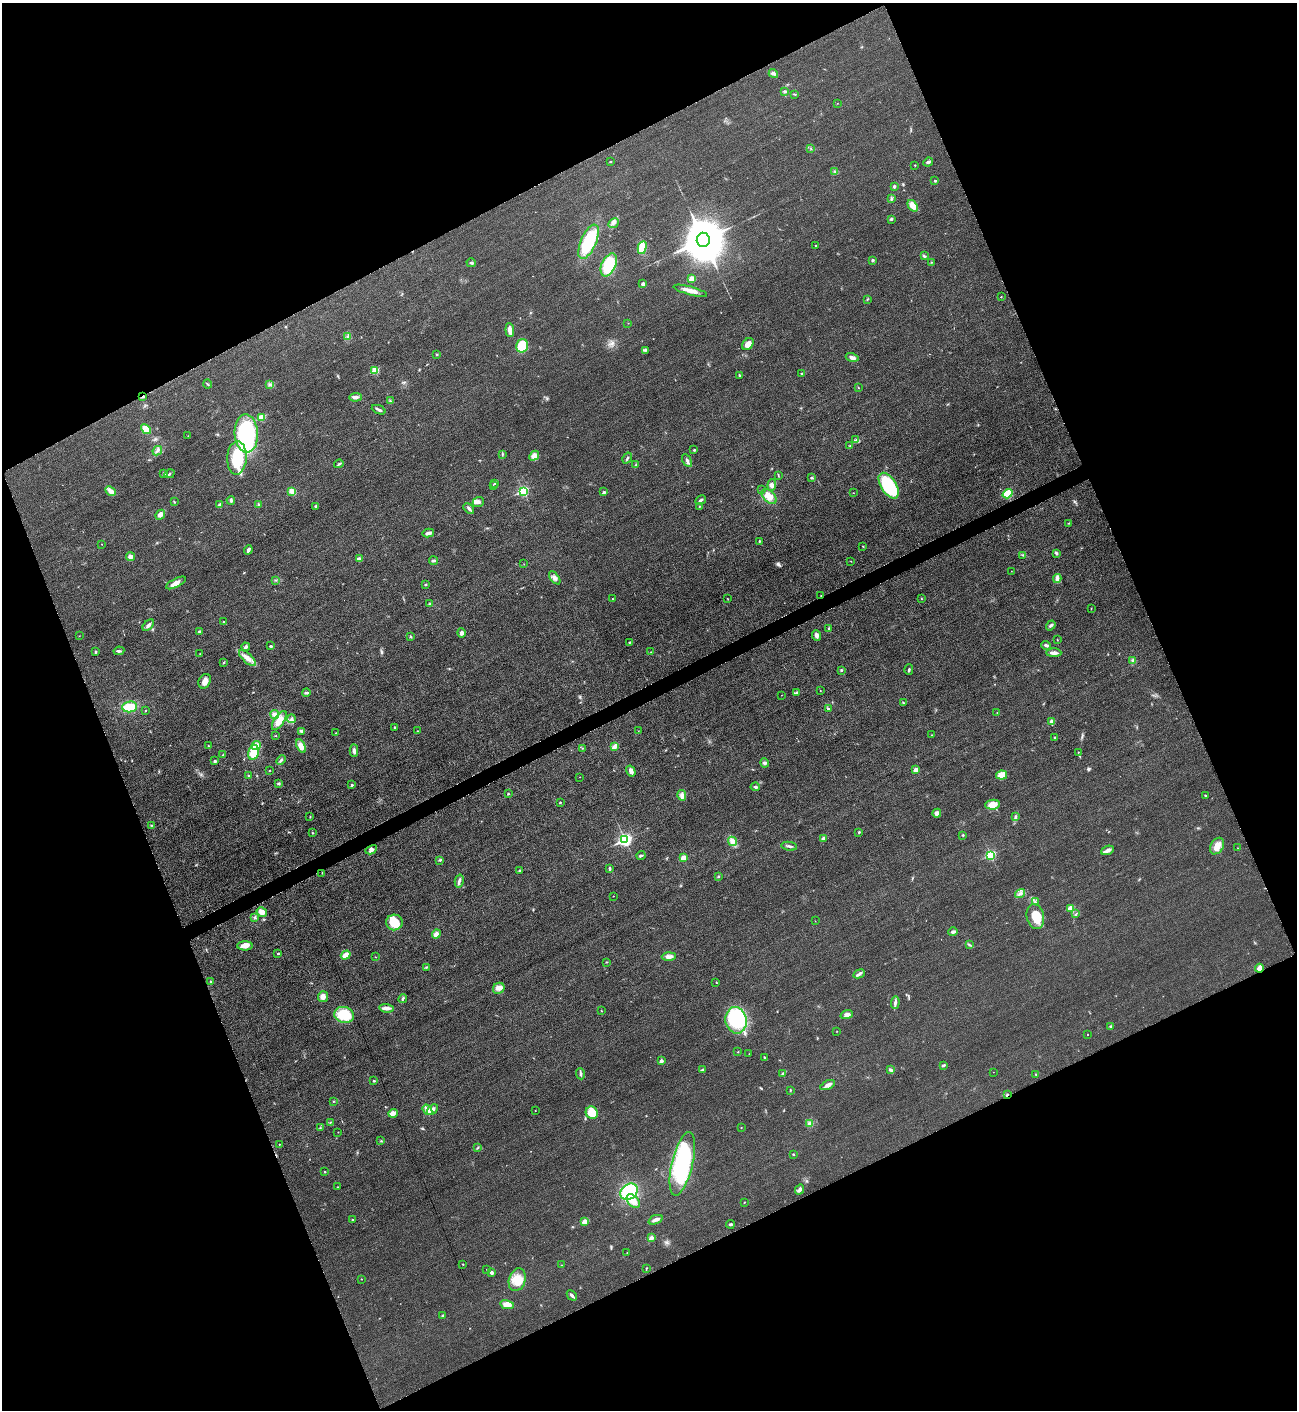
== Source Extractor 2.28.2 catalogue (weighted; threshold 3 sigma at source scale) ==
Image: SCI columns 298-5475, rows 12-5641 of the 5640 x 5651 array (HDU 1 of 3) = the unmasked area's bounding box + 8 px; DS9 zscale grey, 4 x 4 block average (1 PNG px = mean of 4 x 4 image px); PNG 1299 x 1412 px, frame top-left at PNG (2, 3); each listed source drawn as its Kron ellipse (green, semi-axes under 4 px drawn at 4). Shown black and unused: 44% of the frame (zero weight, under 3 of 5 exposures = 1% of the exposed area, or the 3 px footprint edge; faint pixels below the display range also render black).
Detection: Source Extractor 2.28.2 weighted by HDU 2 'WHT'. Background 0.0189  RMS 0.005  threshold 0.0227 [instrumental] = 3 sigma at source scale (4.5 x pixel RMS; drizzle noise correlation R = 1.50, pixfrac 1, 0.05/0.05 arcsec/px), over >= 5 px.
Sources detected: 312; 1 inside a brighter object's white glare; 1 cosmic-ray / hot-pixel residue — neither listed nor drawn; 3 coinciding with a brighter row at this scale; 9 inside a brighter listed object's ellipse — not listed separately; the other 298 listed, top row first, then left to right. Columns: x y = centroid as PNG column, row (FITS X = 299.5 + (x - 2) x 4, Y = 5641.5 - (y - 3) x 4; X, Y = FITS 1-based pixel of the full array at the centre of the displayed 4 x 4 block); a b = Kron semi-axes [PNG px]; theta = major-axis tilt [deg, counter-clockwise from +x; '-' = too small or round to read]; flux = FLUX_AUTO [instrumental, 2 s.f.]
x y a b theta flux
773 73 5 3 - 7
785 91 3 2 - 3.7
794 94 4 2 - 2.4
837 103 2 2 - 0.71
811 148 2 2 - 1.4
610 162 2 2 - 1.8
928 162 5 2 - 7.6
915 165 2 2 - 2.7
835 172 3 2 - 3.2
935 181 2 2 - 8.1
894 186 2 2 - 13
891 198 3 2 - 3.6
913 206 6 4 -53 27
891 219 3 2 - 2.6
614 223 5 2 - 6.3
703 240 7 6 - 17000
588 242 18 7 66 140
816 246 2 2 - 2.8
642 248 6 4 78 58
924 256 3 3 - 4.4
873 260 2 2 - 5.5
931 262 2 2 - 1.7
471 263 4 2 - 4.7
609 265 12 7 65 110
692 278 2 2 - 61
643 284 4 3 - 7
690 291 17 3 -15 22
1001 297 2 2 - 1.6
867 299 2 2 - 1.5
628 323 2 2 - 0.9
510 330 7 3 -85 21
348 336 4 2 - 3.8
748 344 7 5 46 19
522 346 7 5 74 78
645 350 2 2 - 2
437 354 2 2 - 2.5
852 357 6 3 -13 11
375 370 2 2 - 130
802 373 2 2 - 1.8
739 375 3 2 - 2.7
208 384 4 2 - 2.7
270 384 3 2 - 3.7
858 388 2 2 - 1.5
143 396 3 2 - 5.1
356 397 6 3 7 9.2
390 401 2 2 - 2.4
379 410 7 2 -22 7.4
262 417 2 2 - 130
146 429 5 4 - 39
246 433 19 11 -87 280
188 436 2 2 - 0.79
856 440 4 2 - 4.9
850 446 4 2 - 2.6
694 450 3 2 - 2.8
157 451 5 3 - 6.4
502 454 3 2 - 2.1
534 456 5 4 - 11
237 458 17 9 87 110
627 458 6 2 58 4.4
687 461 7 3 -60 7.4
339 464 5 2 - 4.2
636 465 4 2 - 3.8
164 474 3 2 - 4.7
170 474 5 2 - 4
778 475 3 2 - 1.9
812 478 3 2 - 3.5
495 483 2 2 - 3.6
493 485 2 2 - 0.91
772 485 6 4 85 9.5
889 486 14 7 -58 210
762 490 2 2 - 0.77
111 491 6 3 -40 19
292 491 3 3 - 29
523 491 3 2 - 330
604 492 3 2 - 3.3
853 493 2 2 - 0.85
1008 494 5 3 - 83
769 496 9 5 -44 27
231 500 4 3 - 5.4
701 500 5 2 - 5.5
174 501 2 2 - 1.6
478 502 5 5 - 9.8
259 504 3 2 - 2.7
220 505 4 2 - 9.4
316 506 3 3 - 5.1
699 506 2 2 - 1.5
469 508 6 3 -44 7.6
160 515 5 4 - 13
1069 523 2 2 - 1.8
428 533 6 3 12 11
759 541 2 2 - 2.5
101 544 2 2 - 0.82
863 546 2 2 - 1.4
248 550 5 4 - 6.3
1056 553 3 3 - 4.3
1023 555 2 2 - 1.8
130 557 4 4 - 13
359 559 3 2 - 4
434 561 4 3 - 4.7
851 561 2 2 - 0.56
524 564 2 2 - 0.73
1011 571 2 2 - 0.65
555 578 8 3 -53 10
1057 578 4 3 - 11
276 580 2 2 - 0.93
176 583 11 4 27 19
425 584 2 2 - 2.2
821 596 2 2 - 2.1
727 598 2 2 - 1.2
612 599 2 2 - 1.5
921 599 2 2 - 1.4
430 604 3 2 - 2.8
1091 609 2 2 - 1.4
223 622 2 2 - 2.6
148 625 7 3 48 9.2
1051 625 5 3 - 7.2
829 629 4 2 - 3.4
199 631 3 2 - 4.7
461 633 5 4 - 6.5
79 636 2 2 - 0.81
817 636 5 4 - 8.8
410 637 3 2 - 2.8
1057 640 2 2 - 1
630 642 3 2 - 2.3
1046 645 5 3 - 6.5
271 646 3 2 - 4
246 647 4 3 - 9.9
119 651 5 2 - 4.3
95 652 3 2 - 3.7
651 652 2 2 - 0.67
1054 653 7 3 0 13
200 654 2 2 - 0.69
247 658 11 4 -43 21
1133 660 3 3 - 6.2
223 662 3 2 - 2.2
909 669 5 2 - 4
841 670 2 2 - 3.7
205 681 7 5 61 18
820 691 2 2 - 0.71
306 692 4 3 - 6.1
796 693 3 2 - 3.2
781 695 2 2 - 0.61
903 702 3 2 - 2.1
130 707 7 5 6 58
828 709 3 2 - 3.8
145 711 2 2 - 1.4
997 713 2 2 - 1.3
275 715 5 4 - 9
291 719 4 3 - 7.1
279 721 11 5 56 35
1052 721 2 2 - 42
395 727 2 2 - 2.2
302 731 4 3 - 6.5
418 731 2 2 - 1.3
638 731 2 2 - 0.66
336 733 2 2 - 0.7
932 735 2 2 - 1.5
276 736 2 2 - 1.2
1055 737 2 2 - 2.3
256 745 5 4 - 21
208 746 2 2 - 2.4
301 746 7 4 -61 17
615 747 4 2 - 21
582 748 2 2 - 0.89
354 751 6 3 -88 8.9
253 752 7 5 76 60
1078 752 2 2 - 1.4
223 755 2 2 - 1.8
281 760 5 2 - 4.4
215 761 3 2 - 5.4
765 763 4 3 - 6.7
269 770 2 2 - 1.1
916 770 2 2 - 40
631 771 6 4 -58 11
249 775 2 2 - 3.8
1002 775 5 4 - 27
580 777 2 2 - 1.1
278 783 2 2 - 4.6
352 785 2 2 - 9.9
755 787 4 2 - 5.3
508 794 2 2 - 2.9
682 795 5 4 - 10
1205 795 3 2 - 1.9
560 803 2 2 - 3.8
992 805 7 5 6 36
937 813 4 4 - 12
310 817 3 2 - 1.6
1015 817 2 2 - 1.5
151 825 2 2 - 1.9
859 832 2 2 - 2.3
312 833 2 2 - 1.3
963 835 3 2 - 2.1
824 838 3 2 - 11
625 840 3 2 - 620
732 841 5 4 - 13
789 846 8 2 -10 6.4
1217 846 9 6 56 25
1238 848 2 2 - 0.66
371 850 6 4 29 12
1107 850 6 2 22 18
991 855 2 2 - 300
641 856 4 2 - 4
684 858 2 2 - 75
440 860 3 2 - 2.9
609 869 3 2 - 4.3
519 871 2 2 - 6.4
322 873 2 2 - 1.1
719 876 2 2 - 1.8
459 881 6 2 75 6.7
1020 893 5 3 - 8
613 896 2 2 - 1.4
1035 902 3 2 - 2.8
1071 908 2 2 - 73
262 912 5 4 - 19
1076 914 2 2 - 1.1
255 917 3 2 - 3.5
1035 917 12 8 -79 49
815 921 2 2 - 0.58
394 922 8 8 - 66
953 932 5 3 - 8
436 934 4 4 - 11
970 945 3 2 - 3.1
245 946 8 4 -1 21
278 954 2 2 - 6.6
346 955 5 4 - 21
375 957 2 2 - 1
669 957 7 4 2 13
606 962 2 2 - 1.2
426 967 3 2 - 2.1
1259 968 4 3 - 19
859 974 6 2 23 6
211 981 4 2 - 3.2
716 983 2 2 - 1.3
499 988 6 5 - 14
323 997 5 5 - 13
403 999 4 2 - 4.4
895 1003 6 2 86 8.2
386 1008 7 3 -6 17
602 1011 2 2 - 0.94
344 1015 10 8 -14 93
847 1015 6 3 18 9.3
736 1020 13 10 -79 240
1111 1026 3 2 - 3.1
837 1031 2 2 - 0.94
1087 1034 2 2 - 1.1
738 1052 2 2 - 1.4
749 1054 2 2 - 0.95
764 1057 2 2 - 2
661 1061 2 2 - 19
943 1065 4 2 - 4.4
702 1070 4 2 - 4.4
891 1070 4 2 - 10
993 1072 2 2 - 0.52
783 1073 4 2 - 4.8
580 1074 5 2 - 5.1
1036 1074 3 2 - 1.8
374 1081 2 2 - 3.9
828 1085 8 3 26 13
790 1090 2 2 - 1.5
1007 1095 3 2 - 2.9
333 1101 2 2 - 1.8
432 1109 6 3 42 12
427 1110 6 3 -53 28
535 1111 2 2 - 0.85
393 1113 5 2 - 24
592 1113 6 6 - 51
330 1122 2 2 - 1.1
810 1123 3 2 - 5
741 1127 2 2 - 0.92
320 1128 3 2 - 2.5
338 1132 2 2 - 1.4
381 1141 2 2 - 1.9
279 1144 3 2 - 1.6
478 1147 2 2 - 1.4
793 1154 2 2 - 2.2
682 1164 32 10 76 370
325 1172 2 2 - 3.8
338 1187 2 2 - 1.3
799 1190 5 2 - 10
629 1192 9 7 38 160
633 1201 8 5 -48 28
744 1202 2 2 - 1.6
353 1220 2 2 - 5.1
655 1220 7 3 22 11
585 1221 2 2 - 53
730 1224 4 2 - 3.6
651 1238 4 3 - 11
627 1253 2 2 - 1.1
463 1264 2 2 - 1.4
562 1265 2 2 - 0.99
646 1268 2 2 - 0.97
487 1269 2 2 - 1.1
492 1273 3 3 - 7.3
361 1279 2 2 - 1.1
517 1280 12 8 73 45
572 1295 6 2 -46 7.3
507 1305 7 4 -10 26
443 1315 4 2 - 4.1
Overlapping masked pixels (flux is a lower limit): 4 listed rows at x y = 143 396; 821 596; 1259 968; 1007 1095
Diffuse or blended objects may show on this block-average render without a row.